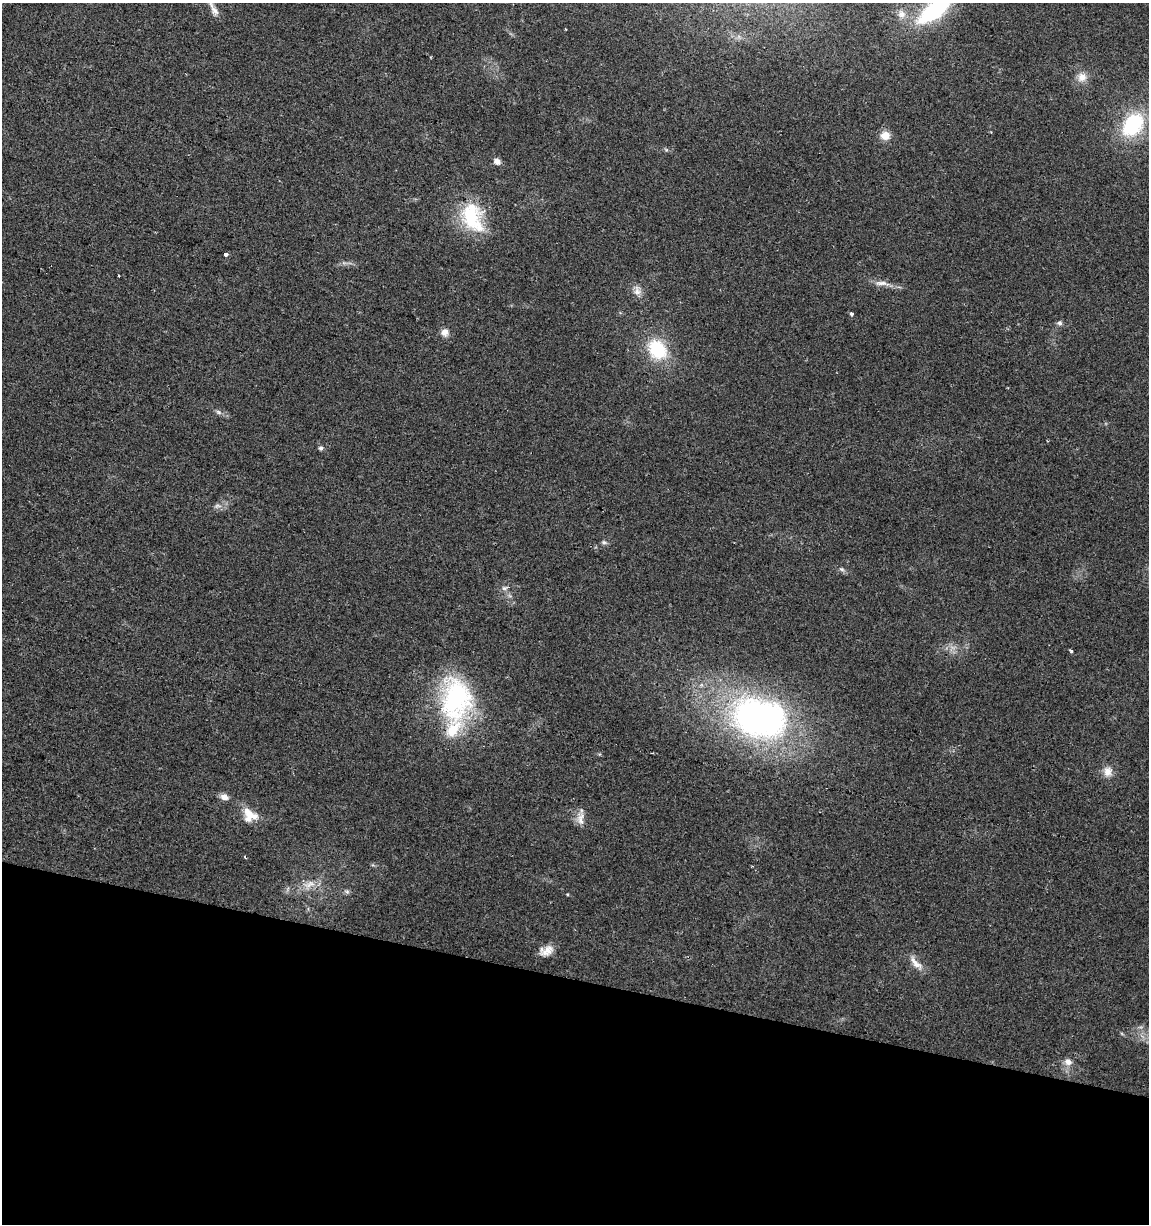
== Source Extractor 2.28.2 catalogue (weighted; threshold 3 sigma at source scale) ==
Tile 15 of 4 x 4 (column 3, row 4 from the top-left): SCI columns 2611-3757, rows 5-1226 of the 5161 x 4904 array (HDU 1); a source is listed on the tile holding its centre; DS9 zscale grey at full resolution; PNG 1151 x 1226 px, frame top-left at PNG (2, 3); no overlay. Shown black and unused: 20% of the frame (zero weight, under 2 of 3 exposures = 2% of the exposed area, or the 3 px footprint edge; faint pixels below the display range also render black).
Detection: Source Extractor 2.28.2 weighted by HDU 2 'WHT'; one run over the whole footprint, this tile lists its part. Background 0.11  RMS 0.01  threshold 0.047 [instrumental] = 3 sigma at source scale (4.5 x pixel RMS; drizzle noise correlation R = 1.50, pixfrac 1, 0.0396/0.0396 arcsec/px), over >= 5 px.
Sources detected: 35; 1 inside a brighter object's white glare — not listed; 1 inside a brighter listed object's ellipse — not listed separately; the other 33 listed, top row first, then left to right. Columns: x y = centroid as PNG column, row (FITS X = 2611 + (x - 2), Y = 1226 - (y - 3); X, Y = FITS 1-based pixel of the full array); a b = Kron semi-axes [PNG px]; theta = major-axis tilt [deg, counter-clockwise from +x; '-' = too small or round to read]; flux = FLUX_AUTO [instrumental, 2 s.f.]
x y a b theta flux
213 8 26 6 -62 7.2
934 10 37 15 36 100
902 14 11 11 - 8.1
1082 77 12 12 - 9.1
1133 125 27 19 51 72
885 135 11 10 - 10
497 161 8 6 -36 5.2
472 217 38 22 -70 61
226 255 3 3 - 11
881 283 18 6 2 6.5
637 291 14 9 -80 6.6
851 314 3 3 - 3.2
1060 323 7 6 - 2.5
445 332 9 8 - 6.4
657 349 24 19 -50 51
218 412 9 6 -27 2.7
321 448 5 5 - 2.9
604 542 7 5 -20 2.2
842 569 7 5 -21 2.3
504 588 8 6 1 2.8
1071 651 5 4 - 1.4
456 699 49 33 87 150
751 717 57 42 -67 250
1108 772 14 12 89 8.9
224 797 10 8 -15 5.9
250 815 21 16 -40 18
580 818 20 9 87 8.4
245 857 3 3 - 1.4
309 884 19 9 26 11
347 892 7 4 0 2
547 951 19 10 29 10
916 963 24 8 -48 9.5
1068 1062 10 9 - 6.5
Isophote crosses this tile's border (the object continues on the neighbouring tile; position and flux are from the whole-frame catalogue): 2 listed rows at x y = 213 8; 934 10